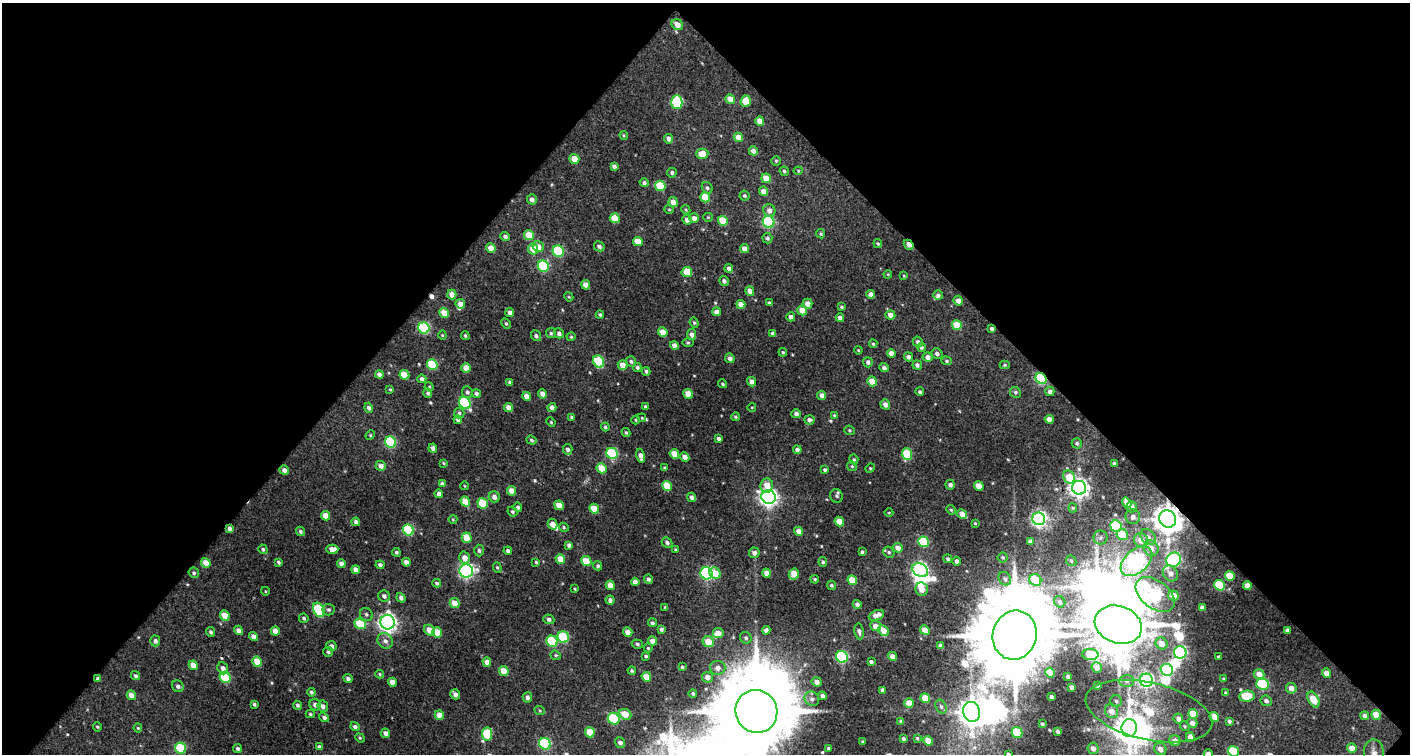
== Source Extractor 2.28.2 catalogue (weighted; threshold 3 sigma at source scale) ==
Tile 1 of 1 x 2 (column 1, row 1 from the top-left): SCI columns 52-1459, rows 753-1504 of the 1506 x 1505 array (HDU 1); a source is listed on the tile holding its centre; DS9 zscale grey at full resolution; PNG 1412 x 756 px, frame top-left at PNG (2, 3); each listed source drawn as its Kron ellipse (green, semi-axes under 4 px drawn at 4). Shown black and unused: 51% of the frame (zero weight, under 3 of 4 exposures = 1% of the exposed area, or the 3 px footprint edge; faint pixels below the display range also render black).
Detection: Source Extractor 2.28.2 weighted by HDU 2 'WHT'; one run over the whole footprint, this tile lists its part. Background 0.015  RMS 0.0063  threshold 0.0281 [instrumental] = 3 sigma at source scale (4.5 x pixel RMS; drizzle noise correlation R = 1.50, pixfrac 1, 0.0396/0.0396 arcsec/px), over >= 5 px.
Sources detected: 453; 10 inside a brighter object's white glare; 1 cosmic-ray / hot-pixel residue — neither listed nor drawn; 5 inside a brighter listed object's ellipse — not listed separately; the other 437 listed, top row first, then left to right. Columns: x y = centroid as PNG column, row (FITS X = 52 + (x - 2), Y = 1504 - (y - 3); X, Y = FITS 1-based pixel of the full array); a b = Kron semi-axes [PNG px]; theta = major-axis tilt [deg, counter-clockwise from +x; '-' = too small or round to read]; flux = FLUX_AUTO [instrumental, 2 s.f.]
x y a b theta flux
677 25 6 5 - 4.8
730 99 5 4 - 6.4
746 101 6 5 - 14
677 102 7 5 -89 41
760 121 5 4 - 6.7
624 135 4 3 - 0.66
738 137 5 4 - 6.4
669 139 5 4 - 2.9
753 151 4 4 - 3.5
702 154 6 5 - 8
574 159 5 5 - 8.4
776 161 4 4 - 0.81
614 166 4 4 - 1.9
784 171 5 4 - 1.1
798 171 4 4 - 0.59
672 173 5 5 - 1.7
766 178 5 4 - 8.3
644 183 5 4 - 1.6
660 186 5 5 - 18
707 188 6 5 - 1.3
764 191 5 4 - 4.6
744 196 5 5 - 0.89
705 197 5 4 - 15
532 199 5 5 - 2.5
673 202 5 4 - 4.5
669 209 4 4 - 0.66
686 210 4 3 - 0.66
769 210 6 6 - 2.8
708 217 5 4 - 0.64
615 218 5 4 - 11
694 218 5 4 - 3.7
687 220 5 4 - 2.9
723 221 5 5 - 16
769 222 6 5 - 49
821 234 5 4 - 0.89
529 235 5 4 - 14
505 237 5 4 - 1.9
767 238 5 5 - 1.3
638 241 5 4 - 8.6
878 243 4 3 - 0.82
909 245 5 3 - 4.8
599 246 5 5 - 2
538 247 6 5 - 5.3
491 248 5 4 - 6.4
533 249 5 5 - 8.3
744 249 4 4 - 4.2
558 251 6 5 - 42
543 266 6 5 - 45
729 268 4 4 - 2.2
687 272 5 5 - 12
888 274 4 3 - 0.52
904 276 3 3 - 0.51
724 281 5 5 - 1.7
586 285 5 4 - 5.1
750 291 5 4 - 3.9
871 294 4 4 - 3.7
452 295 5 4 - 5.8
938 295 5 5 - 1.7
569 297 5 3 - 0.59
958 301 5 4 - 3.7
769 303 4 3 - 0.89
460 304 5 4 - 3.7
808 304 5 5 - 4.2
741 305 4 4 - 5.5
842 307 4 3 - 0.85
802 310 5 4 - 8
510 312 4 4 - 2.3
717 312 4 4 - 4
444 313 5 4 - 7.7
600 314 4 4 - 0.93
890 315 5 4 - 3.8
791 317 4 4 - 2.8
840 318 4 4 - 2.8
694 323 5 4 - 0.86
506 324 6 4 -62 0.94
957 325 5 4 - 14
424 328 6 5 - 55
992 329 4 4 - 1.6
663 332 5 4 - 7
551 333 5 5 - 1
559 333 5 4 - 1.8
773 333 4 4 - 2
442 335 4 4 - 0.63
691 335 5 4 - 2.5
465 336 4 3 - 0.83
536 336 6 5 - 1.6
571 337 4 4 - 0.74
688 342 5 3 - 0.76
918 342 5 5 - 1.9
873 344 4 4 - 0.84
674 345 4 4 - 3.2
921 347 5 4 - 1.1
858 350 4 3 - 0.55
783 352 4 3 - 0.77
891 353 4 4 - 3.6
937 354 6 5 - 2
908 357 4 4 - 2.1
928 357 5 4 - 3
730 358 5 4 - 2.3
599 361 6 5 - 31
631 361 5 4 - 1.5
947 361 5 4 - 0.87
868 362 5 5 - 1.9
432 365 5 5 - 25
622 365 5 4 - 5.2
917 365 5 4 - 1.9
1005 365 5 4 - 0.91
637 367 4 4 - 1.5
466 368 5 4 - 6.5
884 368 5 4 - 2.1
646 371 4 3 - 1.3
379 374 4 4 - 2.5
404 375 5 4 - 13
422 379 4 4 - 1.8
1041 379 6 5 - 64
872 381 5 4 - 9.3
510 382 4 3 - 1.6
752 382 5 4 - 2.8
723 384 4 3 - 0.95
429 387 5 4 - 0.76
390 389 4 3 - 0.6
1050 391 5 4 - 2.5
467 392 6 5 - 1.9
920 392 4 4 - 1.3
1015 392 6 5 - 1.2
428 393 5 4 - 1.4
476 394 5 4 - 1.5
542 394 5 4 - 3.4
688 394 5 4 - 9.3
527 396 4 4 - 4.5
822 396 4 4 - 3.4
465 403 6 5 - 47
885 404 5 4 - 3.2
645 406 4 3 - 0.76
552 407 4 4 - 3.1
752 407 4 3 - 0.46
369 408 5 4 - 1.9
509 408 4 4 - 5.2
459 413 5 5 - 1.1
796 414 4 4 - 2.2
834 415 4 3 - 0.61
572 417 4 4 - 1.1
735 417 4 4 - 0.87
642 418 4 3 - 0.55
1049 419 4 4 - 4.7
458 420 4 4 - 2.2
635 420 4 3 - 0.55
809 420 5 4 - 2.1
551 422 5 4 - 0.69
605 427 4 4 - 1
850 430 5 4 - 0.9
626 433 4 3 - 0.85
370 435 5 4 - 0.67
718 439 4 3 - 1.4
531 440 5 4 - 1
391 442 6 5 - 45
1077 443 5 5 - 1.1
433 448 4 4 - 2.1
568 449 5 4 - 1.6
797 450 4 4 - 2
612 453 6 5 - 46
674 454 5 4 - 7.1
907 454 5 5 - 24
641 456 7 4 -80 2.9
685 457 5 4 - 4.4
854 459 5 4 - 0.76
444 463 4 3 - 0.68
1114 463 3 3 - 0.74
381 466 5 5 - 3.1
852 466 5 4 - 0.86
602 468 5 4 - 10
665 468 4 3 - 0.74
870 468 5 4 - 0.75
284 470 5 4 - 2.6
825 470 4 4 - 1.1
1069 477 7 5 -60 13
442 484 4 4 - 1.9
767 485 7 6 - 6.9
950 485 5 4 - 1.8
465 486 4 3 - 0.47
667 486 5 4 - 13
979 486 5 4 - 6.9
1079 488 7 7 - 290
512 491 5 4 - 6.1
439 494 4 4 - 2.6
836 496 7 6 - 1.4
494 497 5 5 - 2.8
692 497 5 4 - 2
769 497 7 6 - 280
465 501 5 4 - 9.8
483 503 5 5 - 18
1127 503 5 4 - 4.1
559 505 5 4 - 6.6
518 507 5 4 - 1.4
1131 507 5 5 - 3
1073 508 4 4 - 0.68
594 509 5 4 - 8.3
951 510 5 4 - 0.82
512 512 5 4 - 1.2
889 513 4 3 - 0.48
962 514 5 4 - 5.4
326 516 5 4 - 6.9
1133 517 7 7 - 2.5
453 519 4 4 - 0.63
1039 519 6 6 - 180
1168 519 9 8 - 940
356 522 4 4 - 2.2
839 522 5 4 - 8.6
975 523 4 3 - 0.61
553 524 5 4 - 5
1116 526 6 5 - 46
564 527 5 4 - 0.79
229 528 4 3 - 2
408 530 6 5 - 46
300 531 5 4 - 1.2
799 531 5 4 - 3.9
1122 535 6 5 - 14
1148 537 9 6 -46 2.6
467 538 5 4 - 11
1101 538 7 7 - 1.8
1141 540 7 7 - 6.5
1030 541 4 3 - 1.6
667 542 6 5 - 1.7
924 542 6 5 - 27
569 545 4 4 - 1.9
898 548 5 4 - 3.9
1151 548 8 7 - 4.8
263 549 5 4 - 1
332 549 6 4 2 4.2
479 550 6 4 -86 1.4
676 550 4 3 - 1
508 551 4 4 - 1.7
396 552 4 4 - 1.1
862 552 4 3 - 0.93
889 552 6 5 - 1.2
754 553 5 5 - 2.3
1003 557 5 5 - 0.99
464 558 6 5 - 4.9
560 559 5 4 - 7.7
948 559 4 4 - 1.1
1174 560 8 7 - 93
586 561 5 5 - 13
957 561 4 4 - 2.2
1071 561 6 4 -45 0.92
1137 561 18 11 41 240
278 562 3 3 - 1.1
406 562 4 4 - 3.1
536 562 3 3 - 0.76
823 562 5 4 - 0.93
206 563 5 4 - 6.3
341 564 4 4 - 3.2
380 565 4 4 - 1.5
598 566 5 4 - 1.2
497 568 5 4 - 0.82
356 570 4 4 - 3.6
920 570 8 6 -30 170
466 571 7 6 - 150
194 573 5 5 - 1.2
706 573 6 6 - 100
715 573 6 5 - 8.9
767 573 5 4 - 4.5
1170 573 8 7 - 3.9
794 574 6 5 - 9.7
1230 576 5 4 - 13
648 579 4 4 - 1.5
815 579 4 3 - 0.78
1005 579 7 5 -57 1.9
852 580 5 4 - 12
1035 580 6 5 - 14
635 582 4 4 - 3.2
437 583 4 4 - 1.2
610 585 5 4 - 5.9
831 585 5 4 - 1
1220 585 5 5 - 24
1247 585 4 4 - 4.5
575 589 4 3 - 0.56
922 589 7 6 - 4.6
265 591 4 3 - 0.44
1155 595 22 14 -37 120
1173 595 5 5 - 6.8
384 596 6 5 - 2
401 598 5 4 - 1.9
610 600 4 4 - 2.1
1060 602 6 5 - 1.2
455 603 5 4 - 6.9
857 604 4 4 - 2.1
665 607 4 3 - 0.45
1202 608 4 4 - 2.7
319 610 8 5 -64 37
329 610 6 6 - 1.4
366 614 7 6 - 1.4
225 615 5 4 - 7.5
876 615 8 5 22 4.9
304 618 5 4 - 1.1
549 619 5 5 - 1.9
388 622 7 7 - 260
652 623 5 4 - 1.3
360 624 6 5 - 19
1118 625 24 18 -19 4300
876 626 6 5 - 4.8
661 629 4 4 - 1.4
238 630 5 4 - 3
429 630 6 5 - 6.5
766 630 4 4 - 2.4
883 630 6 4 -48 6.7
925 630 5 4 - 7.4
1287 630 4 4 - 2.5
275 631 4 4 - 5
859 631 8 4 -80 1.8
211 632 5 4 - 1.3
437 632 5 4 - 13
628 632 5 4 - 5
718 633 5 5 - 4.4
1015 635 25 22 75 9400
253 637 5 4 - 3.5
563 637 6 5 - 37
746 638 6 5 - 1.3
155 641 5 5 - 2
385 641 8 7 - 2.8
552 641 6 5 - 32
653 641 4 4 - 5
708 642 6 5 - 10
1161 643 6 5 - 6.5
637 644 6 4 -17 1.1
331 646 5 5 - 2.5
941 646 4 4 - 2.7
648 648 4 4 - 0.69
328 652 5 4 - 1.4
1180 652 6 6 - 110
556 655 5 4 - 0.86
1090 655 8 5 -1 16
646 656 4 3 - 0.92
892 656 4 4 - 3.9
842 657 6 5 - 67
1219 657 3 3 - 1.1
257 662 5 4 - 10
487 662 4 4 - 4.7
871 662 4 3 - 1.5
193 665 5 4 - 5.3
682 667 3 3 - 0.94
223 668 6 5 - 2.7
718 668 8 7 - 3.2
1097 668 5 5 - 4.3
1167 670 6 5 - 87
504 671 5 4 - 8.1
632 671 4 3 - 0.69
1050 673 5 4 - 12
1326 673 5 4 - 4.6
380 674 4 4 - 0.72
1259 674 5 5 - 5
135 676 5 4 - 1.1
225 677 6 5 - 35
646 677 5 4 - 7.2
707 677 5 5 - 3.7
1068 677 3 3 - 1.9
98 679 4 3 - 1.3
348 679 5 4 - 2
1223 679 4 3 - 0.7
1146 680 7 6 - 140
1127 681 7 6 - 2
392 682 4 4 - 4.7
817 682 5 4 - 3.2
1263 684 6 5 - 50
178 686 6 5 - 1.9
1097 686 3 3 - 0.88
1072 687 4 4 - 2.5
1291 688 5 5 - 4.8
883 690 4 4 - 2.3
311 692 4 4 - 1.3
693 693 4 4 - 0.93
1226 693 4 3 - 1.2
455 694 5 4 - 2.6
131 695 5 4 - 4.3
822 696 4 4 - 1.8
1247 696 8 5 5 19
527 697 5 4 - 1.7
1051 697 3 3 - 1.4
925 698 5 4 - 9.7
812 699 8 6 -42 2.4
1314 699 8 5 -62 11
1116 701 6 5 - 1.4
1266 701 6 5 - 1.9
909 703 5 4 - 7
254 704 4 3 - 1.1
297 705 4 4 - 1.3
315 705 6 5 - 2.6
323 706 6 5 - 2.7
941 706 7 5 -63 1.4
540 711 5 3 - 0.72
756 711 22 20 -62 9100
1112 711 7 6 - 4.6
1149 711 64 28 -13 65
971 712 10 8 -76 680
310 714 4 4 - 0.79
625 714 6 5 - 7.7
1193 714 5 4 - 10
439 715 5 4 - 7
1376 715 5 4 - 11
1365 716 4 4 - 2.5
324 717 5 4 - 1.7
1214 717 5 4 - 10
614 719 6 5 - 39
1178 719 5 4 - 2.9
901 721 4 4 - 1.1
1229 721 4 3 - 1.4
1192 723 5 5 - 2.8
1042 724 3 3 - 0.99
1185 726 5 4 - 0.75
97 727 5 4 - 0.77
355 727 5 4 - 1.8
138 728 4 4 - 0.64
1129 728 9 7 82 940
1057 731 4 3 - 1.3
590 732 5 4 - 11
385 733 5 4 - 2.6
1017 733 5 5 - 23
487 734 6 5 - 24
1190 737 4 4 - 4.6
360 738 5 4 - 0.7
917 738 3 3 - 0.73
903 739 3 3 - 1.2
1175 740 5 5 - 4.2
928 741 5 4 - 7.8
863 742 3 3 - 0.84
620 743 5 5 - 2.3
545 744 6 5 - 51
320 747 4 4 - 1.7
181 748 6 5 - 30
828 748 3 3 - 0.8
1093 748 6 5 - 3
1352 748 5 4 - 5.6
237 749 4 4 - 1.2
1160 749 6 6 - 3.7
1233 751 5 5 - 21
1374 753 13 10 -88 5
1008 754 3 3 - 1.4
1208 754 5 4 - 4.1
Overlapping masked pixels (flux is a lower limit): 9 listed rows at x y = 909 245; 992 329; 1041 379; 1079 488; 1168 519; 229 528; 1247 585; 225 677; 98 679
Isophote crosses this tile's border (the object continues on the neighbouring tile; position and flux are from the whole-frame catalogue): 6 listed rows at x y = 756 711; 1129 728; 1233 751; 1374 753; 1008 754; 1208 754